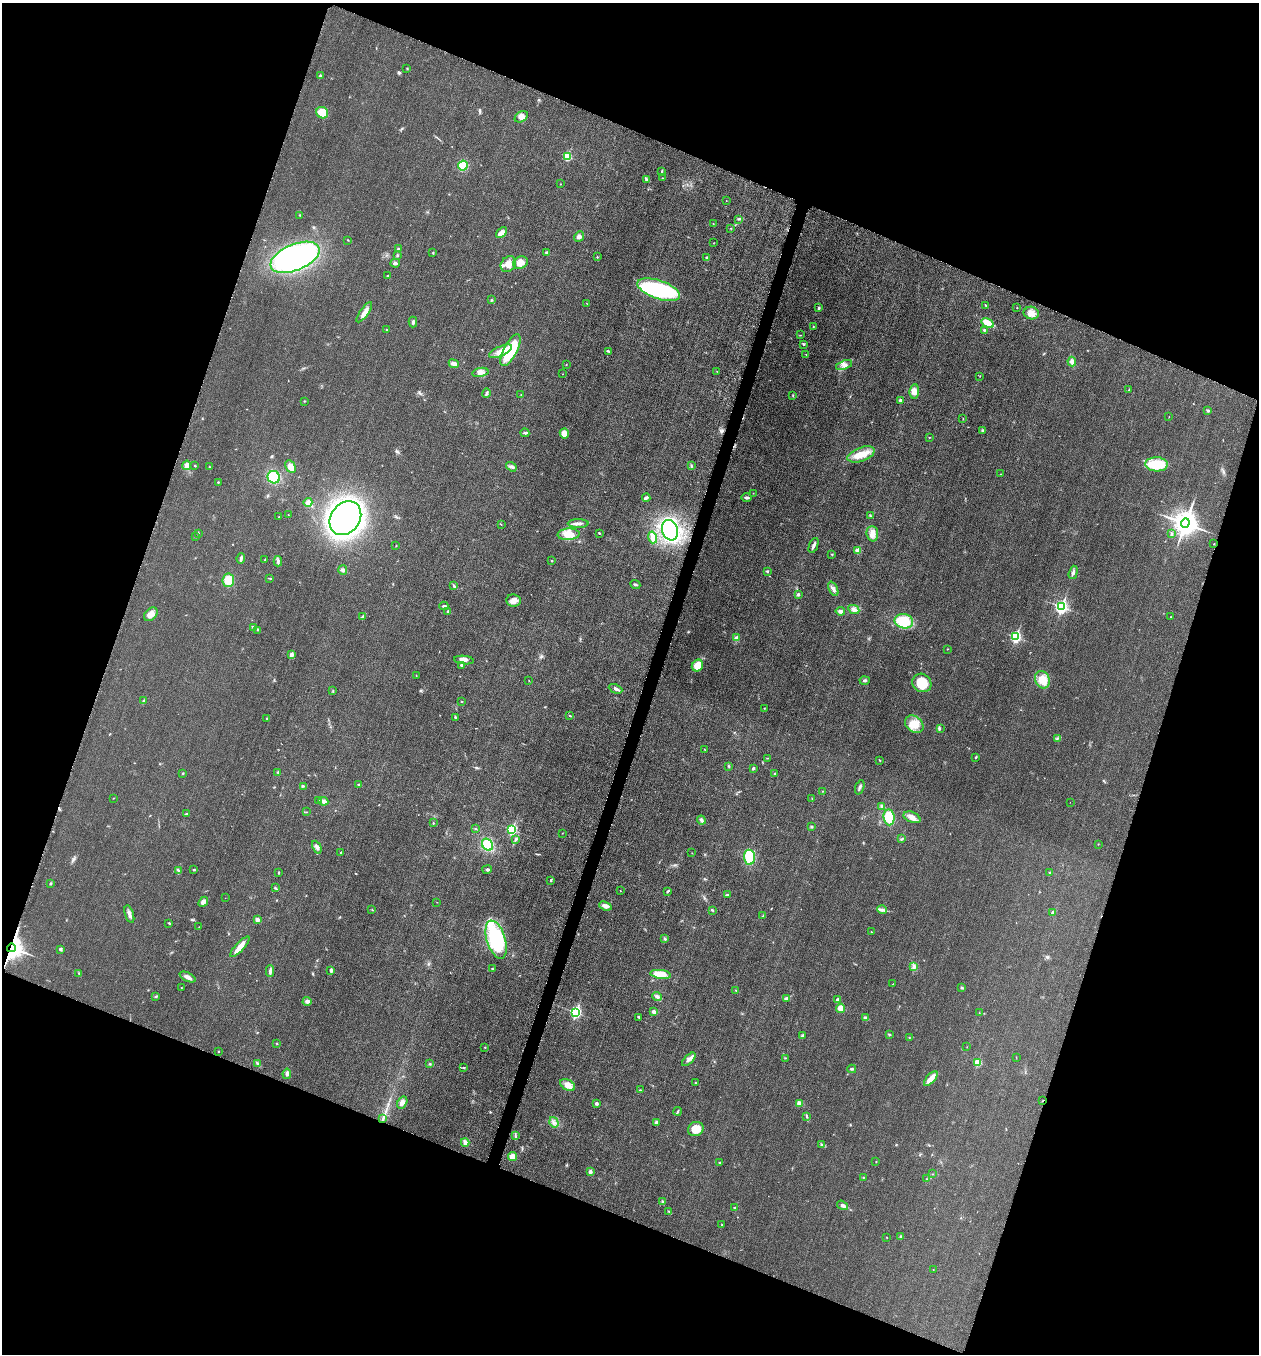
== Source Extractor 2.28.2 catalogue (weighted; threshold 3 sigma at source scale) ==
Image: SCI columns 199-5226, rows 22-5429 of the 5507 x 5463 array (HDU 1 of 3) = the unmasked area's bounding box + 8 px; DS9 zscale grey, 4 x 4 block average (1 PNG px = mean of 4 x 4 image px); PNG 1261 x 1356 px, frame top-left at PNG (2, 3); each listed source drawn as its Kron ellipse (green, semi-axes under 4 px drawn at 4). Shown black and unused: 40% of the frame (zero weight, under 3 of 5 exposures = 4% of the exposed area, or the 3 px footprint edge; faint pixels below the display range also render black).
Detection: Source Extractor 2.28.2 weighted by HDU 2 'WHT'. Background 0.0227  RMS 0.0053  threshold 0.0237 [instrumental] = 3 sigma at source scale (4.5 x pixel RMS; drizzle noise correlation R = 1.50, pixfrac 1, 0.05/0.05 arcsec/px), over >= 5 px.
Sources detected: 306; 1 inside a brighter object's white glare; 2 cosmic-ray / hot-pixel residue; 1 long thin detection or spike segment (spike, bleed or trail) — neither listed nor drawn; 2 coinciding with a brighter row at this scale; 9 inside a brighter listed object's ellipse — not listed separately; the other 291 listed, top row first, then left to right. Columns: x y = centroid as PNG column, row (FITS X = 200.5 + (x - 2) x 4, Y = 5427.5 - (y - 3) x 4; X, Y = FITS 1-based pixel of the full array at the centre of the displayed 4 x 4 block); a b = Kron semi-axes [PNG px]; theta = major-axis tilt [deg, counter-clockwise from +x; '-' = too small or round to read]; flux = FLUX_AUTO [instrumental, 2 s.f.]
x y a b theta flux
407 68 2 2 - 0.98
320 76 3 2 - 2.7
322 113 6 5 - 55
521 117 7 5 33 13
567 156 2 2 - 170
463 166 5 4 - 94
662 171 4 2 - 2.8
663 178 2 2 - 0.71
647 180 3 2 - 9.1
560 184 2 2 - 0.92
726 200 2 2 - 0.96
300 215 2 2 - 1.4
738 219 2 2 - 1.6
713 223 2 2 - 1
731 228 2 2 - 0.9
502 232 6 3 47 11
579 236 6 4 49 8.8
348 240 2 2 - 1.4
713 243 2 2 - 1
399 249 3 2 - 4.6
546 252 3 2 - 3.1
433 253 3 2 - 2.1
397 256 2 2 - 3.1
295 257 26 13 23 830
597 257 2 2 - 1.7
706 257 2 2 - 4.3
395 263 5 3 - 5.9
520 263 7 6 - 19
508 264 8 7 - 24
388 276 3 2 - 2.4
659 290 22 9 -19 330
491 300 2 2 - 1.7
586 303 3 2 - 0.97
986 305 3 2 - 2
819 308 2 2 - 4.7
1017 308 2 2 - 1.3
364 312 12 3 54 20
1031 313 7 6 - 21
413 322 5 3 - 5.9
988 323 7 3 -30 50
814 327 2 2 - 1.1
386 330 2 2 - 1.1
984 330 2 2 - 3.7
801 335 2 2 - 1.3
803 344 3 2 - 2.7
510 350 17 6 62 130
501 351 12 5 25 28
608 351 3 2 - 3.1
806 354 2 2 - 0.9
1072 362 5 4 - 12
454 364 5 3 - 18
566 365 2 2 - 1.3
844 365 8 3 19 12
717 371 2 2 - 0.87
480 372 8 4 11 16
563 374 2 2 - 0.72
980 376 3 2 - 1.3
1129 390 2 2 - 1.7
914 391 7 4 84 21
487 393 5 3 - 5.1
521 394 2 2 - 1.3
793 395 2 2 - 2.4
900 400 3 3 - 5.9
304 401 2 2 - 1.1
1208 411 3 2 - 3.3
1169 416 2 2 - 1.1
963 418 2 2 - 1.2
982 430 3 2 - 2.2
525 433 4 2 - 4.9
564 433 5 4 - 25
929 437 2 2 - 1.4
861 454 14 7 20 41
1157 464 11 7 -3 110
187 465 4 3 - 18
195 465 3 2 - 2
691 466 3 2 - 3.3
209 467 2 2 - 2.2
291 467 6 4 -60 27
511 467 6 2 -34 6.6
1000 474 2 2 - 1.1
274 477 6 6 - 91
218 482 2 2 - 2.9
753 493 2 2 - 0.79
746 497 5 2 - 6.4
646 498 4 3 - 5.7
308 502 4 4 - 12
288 515 2 2 - 1
870 516 3 2 - 2
279 517 2 2 - 1.7
345 518 18 14 53 1300
578 523 10 3 0 13
1185 523 5 4 - 3800
501 524 2 2 - 1.1
670 530 10 8 -72 510
198 533 3 2 - 2.8
599 533 3 2 - 1.9
1171 533 3 2 - 3.6
568 534 11 6 3 40
872 534 8 6 -86 20
196 537 2 2 - 0.93
653 537 6 3 -75 33
1214 544 2 2 - 1.6
814 545 8 2 68 9
396 546 2 2 - 1.3
858 550 2 2 - 44
832 554 3 2 - 2.2
241 558 5 3 - 7
264 560 2 2 - 1.1
551 560 4 2 - 1.5
278 561 5 3 - 6
343 570 5 3 - 6.4
767 571 2 2 - 6.6
1073 572 7 2 73 7.7
270 578 2 2 - 1.5
228 580 7 6 - 57
635 584 5 2 - 4.1
454 586 4 2 - 3.5
833 589 8 4 -65 12
798 594 4 3 - 4.3
513 601 7 6 - 19
444 606 4 2 - 4.9
1061 607 3 2 - 680
854 609 6 4 -27 11
840 611 5 3 - 8
448 612 2 2 - 5.7
151 614 8 5 44 22
362 616 4 2 - 4.3
1171 617 2 2 - 1.8
904 621 9 7 -12 82
253 627 3 2 - 3.9
257 630 2 2 - 1.6
1016 637 3 2 - 420
736 638 3 3 - 7.8
947 649 2 2 - 1.5
291 655 2 2 - 33
464 660 10 4 -6 15
462 665 3 3 - 7
697 666 6 5 - 39
416 675 2 2 - 0.95
865 680 5 2 - 4.6
1042 680 9 7 -67 31
529 681 2 2 - 1
922 683 10 9 - 69
616 689 7 2 -25 11
333 691 2 2 - 1.2
143 701 3 2 - 3
462 701 2 2 - 1.8
764 708 2 2 - 1.5
570 716 3 2 - 2.2
455 717 3 2 - 2.6
267 718 2 2 - 1.7
914 724 10 7 -38 42
940 728 2 2 - 2
1057 738 2 2 - 1.8
704 749 2 2 - 0.99
976 757 3 2 - 2.8
767 758 2 2 - 1.5
880 760 2 2 - 2.1
728 766 2 2 - 1.7
753 768 3 2 - 4.3
278 772 3 2 - 2.5
183 773 2 2 - 2.6
775 774 2 2 - 2.3
359 784 3 2 - 3.4
303 786 3 2 - 2.1
860 787 7 2 70 6.7
823 791 2 2 - 1.3
113 798 2 2 - 1
812 798 2 2 - 1.3
318 800 2 2 - 1.3
323 801 5 3 - 12
1070 802 2 2 - 0.48
882 806 3 2 - 5.7
306 812 2 2 - 1
187 814 4 2 - 3.4
889 817 8 5 -84 71
912 817 9 5 -22 17
701 820 4 3 - 6.9
433 823 2 2 - 2
811 827 2 2 - 1.4
475 829 2 2 - 1.1
512 829 2 2 - 320
562 833 2 2 - 1
901 839 4 2 - 3.1
515 840 2 2 - 2.6
1098 844 2 2 - 1.1
488 845 6 5 - 83
317 847 7 4 -64 10
340 852 2 2 - 1.6
692 853 2 2 - 0.74
749 857 7 5 -84 79
194 869 2 2 - 1.4
487 869 5 3 - 4.5
178 870 3 2 - 2.6
278 872 3 2 - 2.9
1050 873 3 2 - 3.5
551 880 3 2 - 3.6
51 884 2 2 - 1.6
275 888 4 2 - 3.7
620 891 2 2 - 1.1
668 891 4 2 - 3.2
727 895 3 2 - 3
225 898 2 2 - 0.52
203 902 6 4 49 12
437 902 2 2 - 0.86
605 906 6 3 -22 15
372 910 2 2 - 1.2
712 910 4 2 - 2.8
882 910 5 3 - 6.8
1053 912 3 2 - 7.2
129 914 9 3 -72 11
763 916 3 2 - 2.8
257 920 4 3 - 10
169 923 2 2 - 3.4
199 927 2 2 - 1.1
871 932 2 2 - 1.3
665 939 3 2 - 3.3
496 940 20 9 -73 290
240 947 13 4 47 24
11 948 4 3 - 2900
61 949 3 2 - 2.9
914 967 4 2 - 5.5
492 969 2 2 - 2.5
331 970 4 2 - 5.9
270 971 6 3 89 8.9
79 974 2 2 - 1.2
661 974 10 4 -7 56
188 977 9 3 -25 14
893 984 2 2 - 1
181 987 2 2 - 0.89
962 987 3 2 - 3.1
736 990 2 2 - 1.3
156 996 3 2 - 2.8
657 997 5 3 - 8.3
787 998 4 3 - 8.6
837 1000 3 3 - 5.8
307 1001 4 3 - 7.9
840 1008 4 4 - 23
576 1012 3 2 - 420
654 1012 3 3 - 7.6
979 1013 2 2 - 0.71
639 1017 4 2 - 3.2
865 1018 3 2 - 11
889 1034 3 2 - 2.4
803 1036 4 3 - 9.7
909 1037 2 2 - 1.4
277 1044 2 2 - 1.6
485 1047 2 2 - 1.5
967 1047 2 2 - 0.72
218 1051 3 2 - 1.8
1016 1057 2 2 - 0.88
785 1058 2 2 - 1.4
689 1059 8 3 44 13
978 1062 2 2 - 110
258 1064 3 3 - 4.7
430 1064 3 2 - 2.4
463 1068 3 2 - 2.2
852 1069 4 2 - 4.3
287 1074 5 3 - 7.9
931 1079 9 3 48 31
696 1082 2 2 - 1
568 1085 8 5 -31 27
640 1090 2 2 - 1.9
1043 1101 2 2 - 1.8
402 1102 6 4 58 15
597 1104 2 2 - 9.7
799 1104 3 2 - 5.5
677 1111 4 2 - 3.4
806 1116 4 2 - 3.2
383 1119 4 2 - 2.8
554 1122 5 2 - 7.5
656 1122 4 3 - 6.9
696 1129 8 7 - 46
515 1136 3 2 - 3
465 1142 4 3 - 13
821 1144 2 2 - 1.6
512 1157 4 4 - 19
876 1162 2 2 - 1.1
720 1163 2 2 - 2.2
590 1172 2 2 - 25
932 1174 2 2 - 0.74
863 1177 2 2 - 1.6
926 1179 2 2 - 1.2
662 1202 3 2 - 3.2
843 1205 6 3 -35 7.4
734 1208 2 2 - 2.6
669 1211 3 2 - 1.9
722 1224 2 2 - 1.2
901 1236 3 2 - 5.3
887 1237 2 2 - 1.1
933 1270 2 2 - 0.72
Overlapping masked pixels (flux is a lower limit): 2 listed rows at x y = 11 948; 1043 1101
Diffuse or blended objects may show on this block-average render without a row.